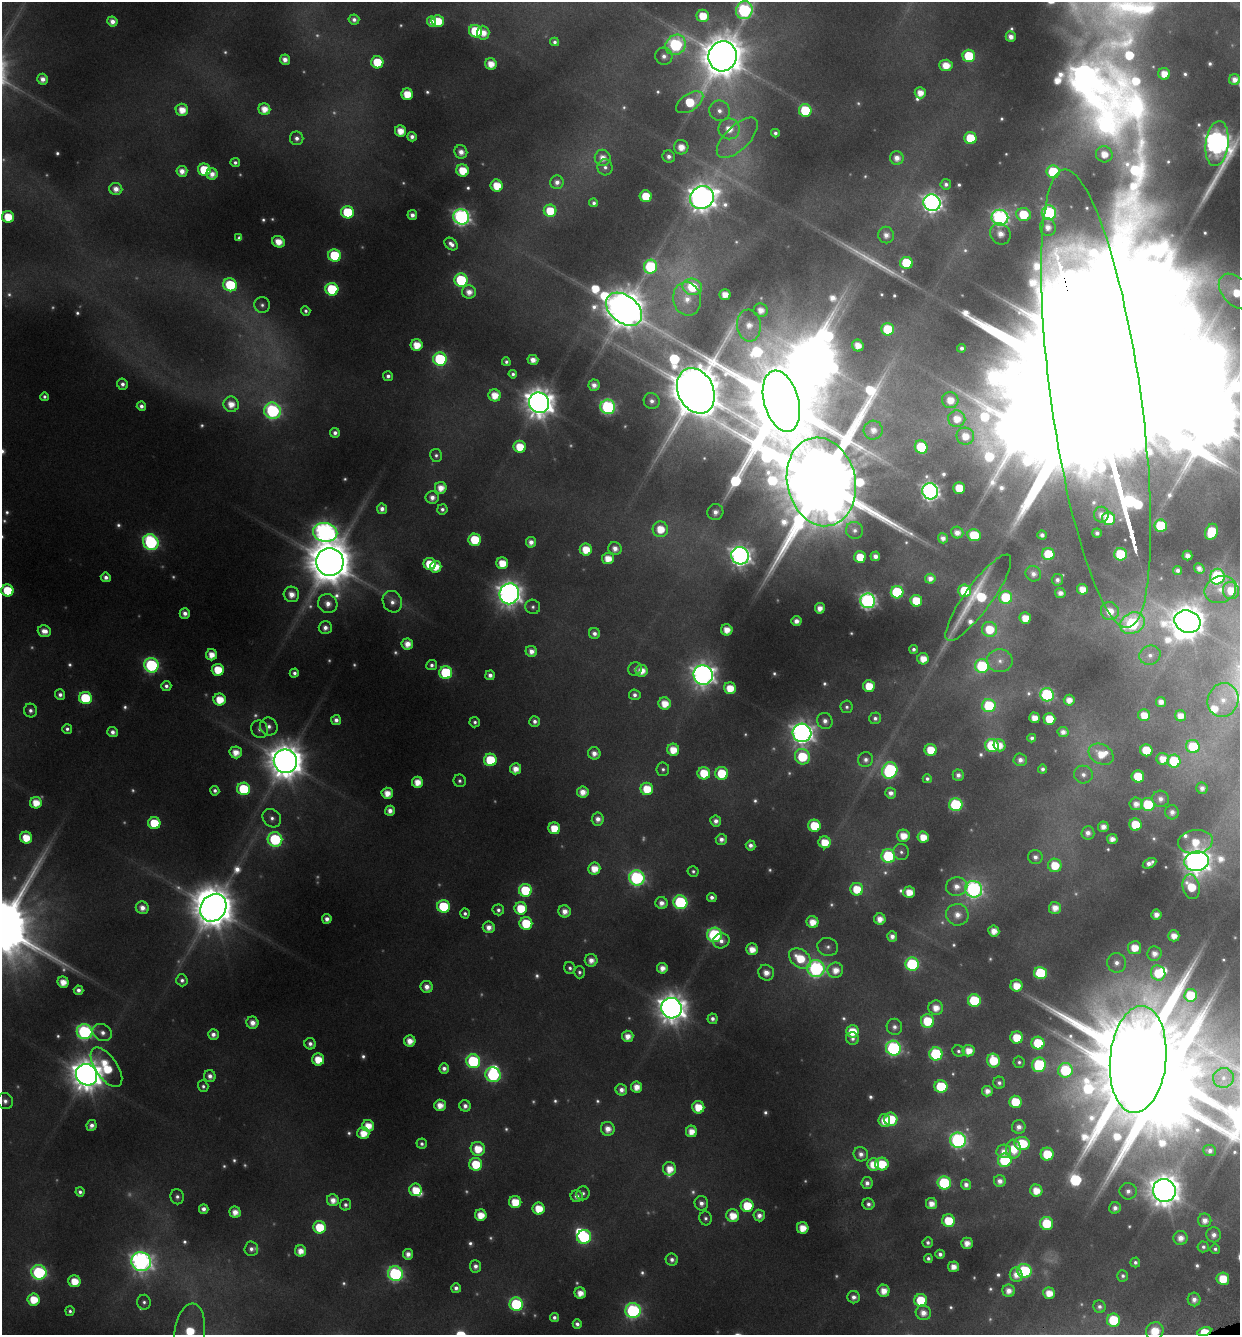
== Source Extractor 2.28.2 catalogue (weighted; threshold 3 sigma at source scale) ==
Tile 6 of 4 x 4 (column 2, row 2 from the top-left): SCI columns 1367-2604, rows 2671-4003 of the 5150 x 5376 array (HDU 1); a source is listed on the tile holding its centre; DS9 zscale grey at full resolution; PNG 1242 x 1337 px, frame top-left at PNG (2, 2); each listed source drawn as its Kron ellipse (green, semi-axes under 4 px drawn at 4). Shown black and unused: <1% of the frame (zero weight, under 4 of 8 exposures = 2% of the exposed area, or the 3 px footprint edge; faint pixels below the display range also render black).
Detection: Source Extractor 2.28.2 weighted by HDU 2 'WHT'; one run over the whole footprint, this tile lists its part. Background 0.0446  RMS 0.0097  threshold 0.0395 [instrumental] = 3 sigma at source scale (4.09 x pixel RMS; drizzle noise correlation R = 1.36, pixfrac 0.8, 0.0396/0.0396 arcsec/px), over >= 5 px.
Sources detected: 665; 84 too faint to see at this stretch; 11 inside a brighter object's white glare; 1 long thin detection or spike segment (spike, bleed or trail) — neither listed nor drawn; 10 inside a brighter listed object's ellipse — not listed separately; of the other 559, all 500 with FLUX_AUTO >= 3.11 (the completeness limit of this list) listed and drawn (59 fainter detections not listed), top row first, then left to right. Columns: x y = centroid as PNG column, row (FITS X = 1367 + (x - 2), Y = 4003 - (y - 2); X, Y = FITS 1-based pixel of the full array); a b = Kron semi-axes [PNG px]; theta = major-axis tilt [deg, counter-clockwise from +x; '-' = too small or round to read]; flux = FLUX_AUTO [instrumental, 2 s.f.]
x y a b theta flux
744 10 9 8 - 240
703 16 6 6 - 30
354 20 5 5 - 5.4
438 21 6 6 - 36
112 22 5 5 - 9.2
432 22 5 4 - 7.1
475 31 6 6 - 67
483 33 7 6 - 14
1011 37 5 5 - 9.4
555 42 4 4 - 3.7
676 45 11 9 43 240
664 56 9 8 - 7.3
722 56 15 14 - 4600
969 56 6 6 - 61
285 60 5 5 - 9.2
377 62 6 6 - 44
491 64 6 5 - 17
946 65 6 6 - 21
1164 74 6 6 - 19
43 79 5 5 - 9.2
1235 80 5 5 - 11
920 93 5 5 - 15
407 94 6 5 - 27
690 102 15 8 34 50
264 109 6 5 - 17
182 110 6 6 - 19
805 110 6 6 - 64
720 111 10 10 - 9.9
729 129 11 10 - 21
400 131 5 5 - 19
775 133 4 4 - 3.7
412 137 5 4 - 5.9
297 138 7 6 - 6.3
737 138 26 12 44 23
970 138 6 6 - 52
1217 144 22 11 83 1200
681 147 7 7 - 16
461 152 7 6 - 10
1104 154 8 8 - 18
669 157 6 6 - 6.1
603 158 8 8 - 13
897 158 7 6 - 11
235 162 5 4 - 3.8
605 167 8 7 - 4.9
204 170 6 6 - 54
182 171 5 5 - 11
463 171 6 6 - 32
1053 172 6 6 - 72
212 174 5 5 - 11
557 182 7 6 - 7.4
946 184 5 5 - 4.5
497 186 6 6 - 28
116 189 6 6 - 11
646 196 6 6 - 43
702 198 12 11 - 1600
594 203 4 4 - 3.5
932 203 9 8 - 610
550 211 6 6 - 35
347 212 6 6 - 72
1049 213 7 7 - 200
412 215 5 4 - 7
1023 215 7 6 - 54
8 217 6 5 - 32
461 217 8 7 - 440
1000 218 8 8 - 370
1048 227 9 7 -79 12
1000 234 11 9 -58 16
886 235 8 8 - 9.2
239 238 4 4 - 3.2
278 242 6 5 - 18
451 244 7 5 -40 7.3
335 255 6 6 - 82
906 263 6 6 - 74
651 267 7 6 - 120
461 280 7 6 - 95
230 285 7 6 - 72
692 287 9 8 - 51
332 289 6 6 - 85
1236 291 21 13 -48 39
469 292 7 6 - 12
725 295 5 5 - 16
687 299 17 14 -77 21
262 305 8 7 - 4.3
624 309 20 13 -39 4000
761 310 7 6 - 13
306 311 5 4 - 3.4
749 325 16 12 -85 21
888 329 6 6 - 60
417 345 6 6 - 23
858 346 6 5 - 15
962 348 4 4 - 4.4
440 359 7 6 - 140
533 360 5 5 - 12
506 362 4 4 - 3.3
513 374 4 4 - 3.5
388 376 5 5 - 5
122 384 5 5 - 5.7
594 385 5 5 - 9
696 391 24 17 -65 9200
495 395 6 6 - 21
44 397 4 4 - 3.3
1096 399 231 45 -82 210000
950 400 8 8 - 18
652 401 8 7 - 6.6
781 401 31 17 -74 23000
539 403 10 10 - 2000
231 404 8 7 - 17
141 406 5 4 - 5.6
608 407 7 7 - 230
273 411 8 8 - 250
957 419 8 8 - 19
873 430 9 9 - 12
335 433 5 5 - 5.5
965 436 9 8 - 18
520 447 6 6 - 31
921 447 7 6 - 61
436 455 6 6 - 3.3
821 482 45 34 -77 30000
441 488 6 6 - 16
959 488 6 5 - 33
930 491 8 7 - 510
432 497 6 6 - 8.4
382 509 5 5 - 7.1
442 509 5 5 - 4.5
715 512 8 7 - 8.5
1101 515 8 7 - 10
1109 519 6 6 - 66
1161 526 6 6 - 82
660 529 8 7 - 26
854 530 9 8 - 5.6
325 532 12 9 -11 700
1211 532 8 6 67 49
957 533 6 6 - 9.9
1097 533 5 4 - 5.1
974 535 6 6 - 49
1042 535 5 4 - 5.5
943 538 5 5 - 7.6
475 540 6 6 - 59
151 542 8 7 - 220
531 542 5 5 - 9.1
586 549 6 6 - 27
615 549 7 6 - 9.6
1048 554 6 6 - 45
1121 554 6 6 - 87
740 556 9 8 - 770
875 556 5 4 - 8.2
1187 556 5 5 - 8.9
860 557 6 6 - 33
608 559 6 5 - 20
330 562 14 13 - 5700
502 563 6 6 - 25
430 564 6 6 - 41
436 567 6 5 - 21
1199 568 6 5 - 7.4
1178 570 4 4 - 5.2
1033 574 8 7 - 7.7
106 577 5 5 - 6.4
1217 577 8 7 - 160
930 579 5 5 - 8.4
1057 580 6 5 - 5.2
1082 589 5 5 - 16
1220 589 16 13 22 17
7 590 6 6 - 46
965 591 6 6 - 60
1231 591 8 8 - 27
897 592 6 6 - 110
1060 593 5 5 - 7.9
291 594 8 7 - 15
509 594 10 9 - 1100
1006 597 6 6 - 63
978 598 52 13 54 94
868 601 7 7 - 390
916 601 6 6 - 45
392 602 11 9 -66 8.4
328 604 10 9 - 13
533 607 7 7 - 3.6
820 608 5 5 - 12
1110 611 9 8 - 21
185 613 5 5 - 7.5
1025 618 6 5 - 22
796 621 5 5 - 8.9
1187 622 13 11 -19 2700
1132 623 13 10 27 150
325 628 6 6 - 8
989 629 8 7 - 35
727 630 6 5 - 16
44 631 7 5 -17 11
594 633 5 5 - 5.8
407 644 6 5 - 15
914 649 4 4 - 3.7
531 651 6 5 - 10
212 655 5 5 - 17
1150 655 11 9 24 8.1
923 659 5 5 - 17
1000 661 13 11 -2 10
151 665 7 7 - 200
432 665 5 5 - 4.3
982 666 7 7 - 92
635 669 7 6 - 3.5
218 670 6 6 - 34
641 671 6 6 - 17
294 673 4 4 - 4.4
446 673 6 6 - 100
490 675 5 4 - 6.6
703 675 10 9 - 960
166 686 5 5 - 4.7
869 686 6 5 - 30
730 688 6 6 - 26
60 695 5 5 - 5.7
635 695 6 5 - 5.3
1047 695 7 6 - 170
85 698 6 6 - 77
220 700 6 6 - 27
1069 700 5 5 - 12
1223 700 17 15 66 20
1161 702 5 5 - 9.7
665 704 6 6 - 22
989 706 7 6 - 70
847 707 6 6 - 3.2
30 711 7 6 - 5.4
1144 715 6 6 - 19
1180 716 5 5 - 14
875 718 6 6 - 4.4
1034 718 5 5 - 14
1049 719 6 5 - 34
336 720 5 5 - 7
535 721 5 5 - 5.4
825 721 8 7 - 7.4
475 722 5 5 - 3.6
269 727 9 8 - 7.8
67 729 5 4 - 4
259 729 9 8 - 5.6
113 732 5 5 - 6.7
1063 732 5 5 - 9.1
802 733 9 9 - 940
1032 738 4 4 - 4.1
992 745 7 6 - 91
1000 745 6 5 - 15
1193 746 7 6 - 53
673 750 6 6 - 24
931 750 6 6 - 32
1146 750 6 6 - 44
236 752 6 6 - 17
594 753 6 6 - 9.3
1101 754 13 10 -28 25
802 757 8 7 - 68
1163 759 6 6 - 16
490 760 6 6 - 63
866 760 7 7 - 6
1020 760 6 6 - 7.4
285 761 12 11 - 3100
1174 761 6 6 - 71
516 769 6 5 - 14
663 769 7 6 - 3.6
1043 769 4 4 - 4.5
890 770 8 7 - 200
704 773 6 6 - 42
722 773 6 6 - 50
958 775 5 5 - 6.3
1083 775 9 9 - 7.6
1138 776 6 6 - 46
927 779 4 4 - 3.5
460 781 6 6 - 3.4
417 782 5 5 - 19
1202 788 6 5 - 7.1
244 789 6 6 - 83
647 789 6 6 - 34
215 791 5 4 - 4.3
583 792 6 5 - 14
387 793 5 5 - 17
891 793 5 5 - 7.7
1160 799 8 8 - 8.2
36 803 6 6 - 23
1136 804 6 6 - 10
1148 804 7 6 - 64
956 805 6 6 - 140
390 811 5 5 - 8.9
1172 812 7 7 - 8.4
272 818 10 8 -42 6.6
598 819 6 6 - 8.8
716 821 5 5 - 7.1
154 823 6 6 - 44
1135 825 6 6 - 43
814 826 6 6 - 48
1103 827 5 5 - 10
554 828 6 6 - 29
1088 833 7 6 - 8.2
903 836 6 6 - 20
923 837 6 5 - 21
26 838 6 6 - 29
275 839 7 7 - 140
721 839 5 5 - 7.4
1112 839 5 5 - 10
825 842 6 6 - 27
1195 842 17 12 6 29
751 845 5 5 - 6.4
901 852 8 8 - 4.5
888 856 7 7 - 110
1035 857 7 7 - 6.5
1197 861 12 9 7 1400
1149 863 7 4 28 8.4
1055 865 7 6 - 36
594 869 6 6 - 21
693 871 6 5 - 3.1
637 878 8 7 - 260
957 886 11 9 12 11
1191 887 12 8 -77 39
857 889 6 6 - 33
974 889 9 8 - 360
525 890 6 6 - 72
909 892 6 5 - 20
712 897 5 4 - 5.7
680 902 7 7 - 170
661 903 6 6 - 9.3
443 906 6 6 - 76
142 908 6 6 - 10
213 908 14 12 55 4300
521 908 6 6 - 41
1055 908 6 6 - 14
498 910 6 5 - 4.6
565 911 6 6 - 12
465 913 5 4 - 3.9
957 915 11 10 - 14
1156 915 5 5 - 9.6
327 919 5 5 - 7.4
880 919 6 5 - 13
812 922 6 6 - 19
526 923 6 6 - 53
489 927 6 5 - 11
994 931 5 5 - 14
715 935 7 7 - 190
892 936 5 5 - 8
1174 936 5 5 - 14
721 941 8 7 - 8
828 947 10 9 - 6
1134 948 7 6 - 22
752 949 6 6 - 17
1154 954 7 7 - 10
800 958 12 8 -39 40
591 960 6 6 - 11
1117 963 9 9 - 9.1
912 964 7 6 - 140
570 968 6 5 - 3.8
662 968 5 5 - 12
816 969 9 8 - 310
835 970 8 7 - 16
579 972 6 5 - 3.5
766 973 8 7 - 14
1040 973 6 6 - 98
1158 973 7 7 - 41
182 980 6 5 - 4.4
63 982 6 5 - 17
1016 986 6 6 - 23
427 987 6 6 - 9.9
78 990 5 5 - 6.6
1190 995 6 6 - 42
974 1000 6 6 - 86
672 1008 10 10 - 1800
936 1008 7 7 - 16
712 1019 5 5 - 5.4
927 1021 7 6 - 47
252 1023 6 6 - 12
894 1027 8 8 - 6
852 1031 6 6 - 30
85 1032 8 7 - 270
102 1033 10 8 -25 8.3
213 1035 5 5 - 7.5
628 1036 6 5 - 13
1017 1038 6 6 - 36
853 1039 6 6 - 4.7
410 1041 6 5 - 16
1038 1043 6 6 - 59
310 1044 6 5 - 5.9
893 1048 7 7 - 230
958 1051 6 5 - 3.2
969 1051 6 6 - 17
936 1054 6 6 - 130
318 1059 6 6 - 27
1138 1059 53 28 85 38000
993 1060 7 6 - 43
473 1061 7 6 - 130
1019 1062 6 6 - 3.2
1039 1065 7 7 - 110
106 1067 22 11 -55 56
444 1068 5 5 - 6.5
1065 1070 7 7 - 82
86 1075 11 10 - 2300
493 1075 8 7 - 160
210 1076 6 5 - 7.2
1223 1078 10 10 - 9.7
999 1083 6 6 - 4.1
203 1086 6 5 - 3.4
637 1087 5 5 - 16
941 1087 6 6 - 82
621 1090 6 5 - 7.9
987 1091 5 5 - 10
5 1101 8 8 - 5.8
1015 1102 6 6 - 44
440 1105 6 5 - 15
465 1106 6 5 - 7
698 1107 6 6 - 28
891 1119 7 6 - 51
884 1121 6 6 - 17
92 1125 5 5 - 7.2
368 1126 6 5 - 21
1019 1127 7 6 - 8.5
608 1129 7 6 - 14
691 1131 6 5 - 17
363 1133 6 6 - 22
958 1140 8 7 - 320
1022 1143 7 6 - 54
422 1144 5 5 - 4.3
478 1149 7 7 - 30
1013 1149 9 7 -83 28
1004 1151 7 6 - 11
1210 1151 6 5 - 5.8
861 1154 7 7 - 7.7
1047 1154 6 6 - 46
1005 1160 7 6 - 83
476 1164 6 6 - 46
873 1164 6 6 - 22
882 1164 6 6 - 39
669 1169 7 6 - 20
1000 1181 6 6 - 8.4
867 1183 6 6 - 6.8
944 1183 7 6 - 130
966 1185 5 5 - 7
416 1190 6 6 - 29
1164 1190 11 11 - 2300
1036 1191 6 6 - 20
1128 1191 8 8 - 7.2
80 1192 4 4 - 4.6
583 1193 7 6 - 3.5
577 1196 6 6 - 6.9
177 1197 7 6 - 4.7
333 1200 6 6 - 12
515 1202 6 6 - 34
701 1203 7 7 - 7.4
869 1204 6 5 - 5.5
931 1204 5 5 - 14
345 1205 6 5 - 4.6
747 1206 6 6 - 45
1115 1208 6 5 - 6.9
204 1209 5 4 - 6.8
539 1209 6 6 - 29
235 1212 5 5 - 13
481 1215 6 5 - 22
759 1215 6 5 - 8.6
733 1216 6 6 - 24
706 1218 7 6 - 3.6
1205 1220 7 6 - 10
948 1221 6 6 - 42
1047 1223 6 6 - 55
320 1227 6 6 - 44
803 1228 6 5 - 21
1214 1235 7 7 - 7.7
584 1237 7 7 - 130
1181 1238 7 7 - 12
928 1243 5 5 - 4.1
967 1243 5 5 - 13
1203 1247 6 5 - 3.8
251 1249 7 7 - 5.7
1215 1249 5 4 - 3.3
301 1251 6 5 - 15
408 1254 5 5 - 9.6
940 1254 4 4 - 5.4
928 1258 4 4 - 3.7
672 1260 6 6 - 5.4
141 1262 10 9 - 730
1135 1262 5 5 - 3.8
475 1266 6 5 - 6.6
953 1267 5 5 - 13
1024 1271 7 7 - 120
39 1272 7 7 - 200
395 1274 7 7 - 230
1016 1275 7 6 - 12
1123 1276 5 5 - 3.9
1223 1279 6 6 - 34
74 1281 6 6 - 25
456 1288 5 4 - 5.9
884 1291 6 6 - 17
1009 1291 6 6 - 11
580 1293 5 5 - 15
1049 1293 6 5 - 18
854 1297 6 6 - 7
34 1299 6 6 - 33
1194 1299 7 6 - 8.6
921 1300 6 6 - 50
144 1302 7 7 - 4.1
516 1304 7 6 - 140
1099 1307 6 6 - 4.8
70 1311 4 4 - 3.1
633 1311 7 7 - 240
923 1313 7 7 - 12
554 1317 5 4 - 4.5
1114 1320 6 6 - 68
577 1324 5 4 - 5.2
1155 1331 9 8 - 31
1204 1331 7 4 13 36
189 1333 30 15 83 63
Overlapping masked pixels (flux is a lower limit): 2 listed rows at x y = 1096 399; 1204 1331
Isophote crosses this tile's border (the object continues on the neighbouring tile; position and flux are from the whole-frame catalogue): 6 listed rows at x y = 744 10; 1217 144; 1236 291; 1096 399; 1155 1331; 189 1333